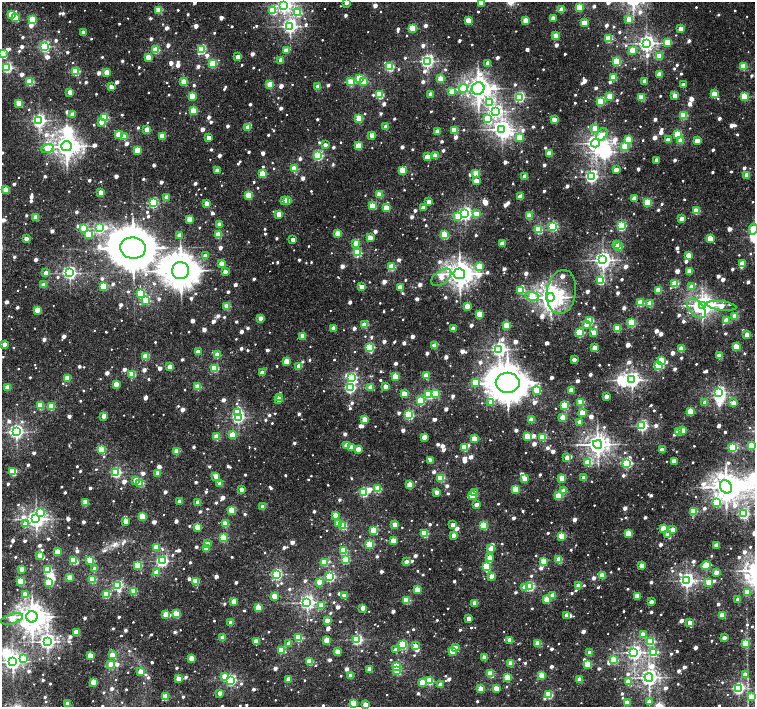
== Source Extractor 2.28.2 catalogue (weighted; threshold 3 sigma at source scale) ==
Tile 7 of 4 x 4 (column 3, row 2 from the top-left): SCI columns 3014-4518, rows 3047-4455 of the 6022 x 6028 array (HDU 1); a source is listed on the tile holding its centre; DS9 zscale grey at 2 x 2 block average (1 PNG px = mean of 2 x 2 image px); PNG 757 x 709 px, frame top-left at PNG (2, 2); each listed source drawn as its Kron ellipse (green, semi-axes under 4 px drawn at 4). Shown black and unused: <1% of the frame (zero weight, under 3 of 5 exposures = <1% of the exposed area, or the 3 px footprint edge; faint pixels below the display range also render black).
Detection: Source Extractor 2.28.2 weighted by HDU 2 'WHT'; one run over the whole footprint, this tile lists its part. Background 0.0162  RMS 0.0019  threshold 0.00867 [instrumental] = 3 sigma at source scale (4.5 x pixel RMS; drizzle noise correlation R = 1.50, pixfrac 1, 0.0396/0.0396 arcsec/px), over >= 5 px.
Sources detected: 1422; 17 inside a brighter object's white glare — neither listed nor drawn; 1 coinciding with a brighter row at this scale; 5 inside a brighter listed object's ellipse — not listed separately; of the other 1399, all 500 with FLUX_AUTO >= 4.92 (the completeness limit of this list) listed and drawn (899 fainter detections not listed), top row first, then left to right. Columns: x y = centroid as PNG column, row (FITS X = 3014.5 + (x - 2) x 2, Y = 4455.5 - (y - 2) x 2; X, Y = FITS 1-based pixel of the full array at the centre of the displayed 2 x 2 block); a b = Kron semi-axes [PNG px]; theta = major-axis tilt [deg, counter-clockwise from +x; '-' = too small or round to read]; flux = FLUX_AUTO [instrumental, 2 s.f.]
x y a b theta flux
347 2 3 2 - 6.1
481 2 3 2 - 11
284 6 4 4 - 110
579 7 3 3 - 21
159 10 3 3 - 19
273 10 3 3 - 21
562 10 3 2 - 8.5
298 13 3 3 - 22
11 14 3 3 - 15
15 18 3 3 - 15
553 18 3 2 - 5.6
32 19 3 3 - 22
629 19 3 2 - 10
468 20 3 2 - 12
526 20 3 2 - 11
584 23 3 3 - 14
290 26 4 4 - 120
413 28 3 3 - 22
681 29 3 2 - 9.4
83 32 2 2 - 5.9
556 36 3 2 - 12
609 39 3 3 - 23
668 42 3 3 - 18
646 43 4 4 - 190
44 47 3 3 - 71
201 49 3 3 - 32
156 50 3 3 - 24
286 50 3 2 - 7.3
632 50 3 2 - 11
2 53 3 2 - 8.1
659 56 3 3 - 14
148 57 2 2 - 7.4
238 57 3 2 - 7.8
281 60 3 2 - 7
427 61 4 3 - 110
616 61 3 3 - 31
488 63 3 2 - 6.9
213 64 4 3 - 26
7 67 3 3 - 59
389 67 3 3 - 42
743 67 3 3 - 21
76 71 3 3 - 30
107 72 3 2 - 10
659 74 3 2 - 10
613 77 3 3 - 13
360 79 3 3 - 32
441 79 3 3 - 15
363 81 3 3 - 11
645 81 3 2 - 5.8
30 82 3 3 - 24
184 82 3 3 - 20
351 82 3 3 - 20
270 84 3 2 - 17
683 85 2 2 - 4.9
111 87 3 2 - 5.3
318 87 3 2 - 10
463 88 4 3 - 12
478 89 6 6 - 450
70 92 2 2 - 7.5
451 92 3 2 - 5.2
431 94 3 2 - 8.1
714 94 3 3 - 13
379 95 3 3 - 31
675 95 3 2 - 6.6
192 96 3 3 - 17
610 96 3 3 - 14
519 97 3 3 - 64
641 97 3 3 - 20
744 97 3 3 - 23
600 101 3 3 - 20
19 103 3 3 - 16
490 103 3 3 - 23
193 111 3 3 - 17
495 111 4 4 - 90
72 114 2 2 - 4.9
683 115 3 3 - 26
104 117 3 3 - 30
359 118 3 3 - 22
488 119 3 3 - 18
554 119 3 2 - 7.1
39 120 3 3 - 110
101 122 3 2 - 6.5
386 127 3 2 - 8.4
248 128 3 2 - 9.3
595 128 3 3 - 7.4
502 129 4 3 - 220
147 130 3 2 - 12
454 130 3 3 - 18
438 131 3 2 - 7.2
602 134 7 5 54 5
677 134 3 3 - 25
119 135 3 3 - 17
372 135 3 2 - 8.7
162 136 3 3 - 13
124 137 3 3 - 13
520 137 3 3 - 14
209 138 3 2 - 8.1
628 139 3 3 - 18
668 140 3 2 - 7.1
681 141 3 3 - 11
697 141 3 2 - 8.6
596 143 4 4 - 210
325 145 2 2 - 5.2
66 146 5 5 - 450
358 146 3 3 - 14
625 146 3 3 - 16
47 149 6 4 23 7.5
137 150 3 3 - 17
549 153 3 3 - 12
318 156 3 3 - 51
435 156 3 2 - 11
427 157 3 2 - 10
656 160 2 2 - 4.9
294 169 3 3 - 21
217 170 2 2 - 5.8
403 170 3 3 - 22
616 170 3 2 - 6.8
476 173 3 3 - 17
262 174 3 3 - 18
747 175 3 3 - 11
591 176 4 3 - 100
525 177 3 2 - 7.8
476 181 3 2 - 7.4
6 190 3 2 - 12
101 192 2 2 - 8.4
249 195 3 3 - 20
379 195 3 3 - 11
167 197 2 2 - 6.6
520 197 3 2 - 8.4
634 198 3 2 - 5.6
284 200 3 2 - 5.1
287 201 3 2 - 13
429 202 2 2 - 5.5
647 202 3 3 - 23
153 203 3 3 - 50
207 204 3 2 - 7.2
372 206 3 3 - 16
386 208 3 3 - 13
423 208 3 2 - 5
696 211 3 3 - 17
279 214 3 2 - 9.5
465 214 4 3 - 110
477 214 3 3 - 9.6
529 216 3 2 - 11
36 217 3 2 - 12
458 217 3 3 - 15
189 219 3 2 - 12
681 219 3 2 - 6.8
219 224 3 2 - 5.5
553 226 3 3 - 47
621 226 3 3 - 49
99 228 3 3 - 46
84 229 3 3 - 24
753 229 5 3 - 21
538 230 3 3 - 30
337 233 3 2 - 10
89 234 3 3 - 15
179 235 2 2 - 5.5
219 235 3 3 - 16
444 235 3 3 - 31
370 238 3 3 - 7.9
710 238 3 3 - 12
26 239 2 2 - 5.7
293 240 2 2 - 5.5
356 243 3 2 - 9.1
502 243 2 2 - 6.3
617 244 3 2 - 8.2
619 247 3 2 - 15
133 248 13 10 -7 1600
357 253 3 3 - 37
688 255 3 2 - 11
205 256 3 2 - 7.5
603 260 4 4 - 200
221 264 3 2 - 8.4
742 264 3 3 - 11
480 266 3 3 - 15
392 267 3 3 - 22
180 271 8 8 - 910
690 271 3 2 - 8.1
225 272 2 2 - 5.5
46 273 3 2 - 7.3
70 273 3 3 - 120
459 274 6 5 - 480
441 277 11 6 36 7.4
600 280 3 3 - 38
675 284 3 3 - 24
44 285 3 2 - 9
103 286 3 3 - 20
362 287 3 2 - 9.9
400 287 3 2 - 8.6
692 287 3 2 - 6.8
521 290 3 3 - 24
658 290 3 3 - 15
561 292 22 14 81 17
141 294 3 3 - 29
532 296 7 4 -8 11
550 297 4 4 - 430
146 301 3 3 - 23
641 303 3 3 - 22
650 304 3 3 - 12
702 305 4 3 - 230
227 306 3 3 - 16
467 306 3 2 - 10
721 306 15 4 -7 7.1
696 308 11 7 -50 13
37 310 3 3 - 12
479 314 3 3 - 16
735 316 3 3 - 11
260 318 2 2 - 5.9
590 321 3 3 - 24
726 321 3 2 - 11
631 323 3 3 - 30
586 324 3 3 - 6.6
365 325 3 2 - 14
507 325 3 3 - 17
333 328 3 2 - 7.6
617 328 3 3 - 20
453 329 2 2 - 8.8
579 332 3 3 - 37
594 332 3 3 - 7.1
747 335 3 2 - 7.9
303 336 3 3 - 14
4 344 2 2 - 6.2
435 346 3 2 - 10
736 347 3 3 - 16
369 348 3 3 - 42
595 348 3 2 - 10
499 349 4 4 - 150
681 349 3 3 - 14
198 352 2 2 - 7.5
217 355 3 3 - 13
720 356 3 2 - 11
145 357 3 3 - 19
574 360 2 2 - 5
661 360 3 3 - 17
286 361 3 3 - 11
299 366 3 2 - 7.3
658 366 3 3 - 29
170 367 3 2 - 11
215 368 4 3 - 29
262 373 2 2 - 7
132 374 3 3 - 17
426 376 3 3 - 16
352 377 3 3 - 53
395 377 3 3 - 16
68 378 3 3 - 13
632 380 4 4 - 160
475 382 3 3 - 15
508 383 12 10 0 1100
116 384 2 2 - 8.6
385 386 3 2 - 5.6
198 387 3 3 - 15
350 387 3 3 - 68
370 387 3 2 - 6.1
8 388 3 3 - 14
537 390 3 3 - 28
571 390 3 2 - 7.5
719 392 4 3 - 73
404 394 3 2 - 10
436 394 3 3 - 17
429 395 3 3 - 33
606 396 2 2 - 5.1
279 397 3 2 - 5.8
278 399 2 2 - 6.3
420 401 3 3 - 25
581 402 3 3 - 14
491 403 3 2 - 7.3
705 403 3 2 - 6.7
733 403 3 2 - 5.2
564 405 3 3 - 30
40 406 3 3 - 23
51 406 3 3 - 18
690 411 3 3 - 19
238 412 3 3 - 25
582 413 3 3 - 13
409 415 4 3 - 45
104 416 2 2 - 7.6
238 417 3 3 - 81
563 418 3 3 - 13
365 419 3 2 - 11
531 420 3 2 - 9.9
580 422 2 2 - 7.4
642 426 3 3 - 75
683 431 3 3 - 9.5
16 432 4 3 - 140
679 432 3 3 - 12
233 435 3 3 - 17
527 436 3 3 - 12
217 437 3 3 - 15
424 437 3 2 - 7.9
543 437 3 3 - 21
474 439 3 3 - 13
598 444 4 4 - 340
346 445 3 2 - 7.5
751 445 3 2 - 13
351 447 3 2 - 8.2
464 448 3 3 - 18
733 448 3 3 - 38
358 449 3 2 - 9.6
101 450 3 3 - 29
662 450 3 2 - 7.1
177 451 3 2 - 11
567 458 2 2 - 6.2
431 460 3 2 - 5.7
674 461 3 2 - 8.1
588 463 3 3 - 19
627 463 3 3 - 56
13 472 3 3 - 26
116 472 3 3 - 61
158 473 3 2 - 8.7
216 476 2 2 - 7.4
441 478 3 3 - 26
562 478 3 2 - 14
584 478 3 2 - 7.9
525 479 3 3 - 12
136 480 3 3 - 8.9
140 483 3 3 - 23
220 484 2 2 - 6.7
410 485 3 3 - 16
726 487 7 5 -58 480
378 489 3 3 - 18
516 489 3 3 - 21
241 490 2 2 - 4.9
564 491 3 2 - 9.2
363 492 3 3 - 48
437 492 2 2 - 5.7
475 493 3 2 - 8.1
473 495 3 3 - 12
559 496 3 3 - 18
180 501 2 2 - 6.4
716 502 3 3 - 22
86 503 3 3 - 14
198 503 3 2 - 7.9
476 505 2 2 - 5.4
263 507 2 2 - 7.3
232 510 3 3 - 20
694 511 3 3 - 24
41 513 4 3 - 18
743 514 3 3 - 64
335 515 2 2 - 7
142 516 3 3 - 21
36 519 4 4 - 240
125 521 2 2 - 7.5
25 524 3 2 - 5.9
225 524 3 3 - 17
339 524 3 3 - 15
395 525 3 2 - 9.5
453 525 2 2 - 5.4
483 525 3 3 - 32
343 526 3 3 - 28
197 527 3 3 - 13
663 528 3 3 - 14
374 530 3 3 - 19
673 530 3 2 - 7
424 534 3 3 - 28
628 534 3 3 - 18
453 535 2 2 - 6.2
668 535 3 2 - 5.6
562 536 3 3 - 22
223 538 3 3 - 26
393 541 3 2 - 10
207 544 3 2 - 6.2
369 544 3 3 - 32
716 545 3 2 - 5.6
156 547 3 3 - 15
206 549 3 2 - 8.7
491 549 3 2 - 7.6
344 550 3 3 - 18
57 552 3 2 - 11
40 555 3 2 - 7.7
490 557 3 3 - 11
73 560 3 3 - 27
90 560 3 3 - 22
346 560 3 3 - 25
559 560 3 3 - 16
162 561 3 3 - 78
544 561 3 3 - 15
324 562 3 3 - 21
406 562 2 2 - 5.6
138 565 3 3 - 27
641 565 3 2 - 6.9
706 566 5 3 - 22
486 567 3 3 - 29
22 569 2 2 - 8.2
95 569 2 2 - 5.3
47 570 3 3 - 21
157 573 3 3 - 10
716 573 3 2 - 6.8
276 574 3 3 - 76
492 576 3 2 - 6.3
602 576 3 3 - 13
70 577 2 2 - 8.5
330 577 3 3 - 60
92 579 3 3 - 30
686 580 4 4 - 150
21 581 3 3 - 22
49 582 3 3 - 26
196 582 4 3 - 14
319 582 3 2 - 9.7
709 582 3 2 - 9.8
117 585 3 3 - 53
530 586 3 3 - 46
579 586 3 2 - 9.1
525 587 3 2 - 5.8
417 590 3 3 - 12
134 591 3 3 - 14
747 592 3 3 - 10
25 594 3 3 - 11
106 594 3 3 - 24
344 595 2 2 - 5.2
553 595 3 2 - 6.8
274 596 3 3 - 12
637 596 3 2 - 11
407 600 3 3 - 22
547 600 3 3 - 15
738 600 2 2 - 5.5
234 601 3 2 - 9.6
307 602 4 3 - 160
651 602 3 2 - 5.4
475 603 3 2 - 9.4
322 606 3 3 - 8.1
258 608 3 3 - 16
363 608 2 2 - 8.1
166 614 3 2 - 11
176 614 3 3 - 21
566 615 2 2 - 5.7
722 615 3 2 - 11
32 617 5 5 - 540
12 619 11 5 17 6.9
469 619 2 2 - 6.9
327 620 2 2 - 7.9
231 623 2 2 - 7.6
690 623 3 3 - 9
77 632 3 2 - 13
643 635 3 3 - 11
223 638 3 2 - 11
298 638 3 3 - 29
724 638 2 2 - 5.2
326 640 3 2 - 9.6
357 640 3 3 - 67
510 640 3 2 - 8.4
47 641 4 4 - 180
650 641 3 3 - 32
256 642 3 3 - 9
289 643 3 2 - 6.1
538 643 3 2 - 14
745 643 3 3 - 27
403 645 3 3 - 35
415 646 3 2 - 5.5
455 647 3 2 - 5.1
281 650 3 3 - 19
395 650 2 2 - 5.8
453 651 3 3 - 21
337 652 3 2 - 9.3
590 652 3 2 - 5.4
634 652 4 4 - 140
653 652 3 3 - 31
112 655 3 2 - 6.2
90 656 3 2 - 10
484 657 2 2 - 6.1
192 658 3 2 - 11
23 659 3 3 - 13
614 660 3 3 - 23
310 661 3 3 - 17
12 662 4 4 - 200
511 663 3 2 - 9.9
111 664 3 2 - 6.5
588 664 3 3 - 15
396 666 3 3 - 19
369 669 3 2 - 5.9
397 670 3 3 - 22
141 671 3 2 - 6.7
490 673 3 3 - 16
542 675 3 3 - 15
745 675 3 2 - 7.3
224 676 3 3 - 6.1
351 676 3 2 - 7.4
649 677 4 4 - 230
507 678 3 3 - 20
179 679 2 2 - 9.5
289 679 3 2 - 10
230 680 3 3 - 81
580 680 3 2 - 11
430 681 3 3 - 26
93 682 3 2 - 12
422 682 3 2 - 9.1
628 682 3 3 - 13
440 684 2 2 - 5.5
496 688 3 2 - 8.5
738 688 4 3 - 88
481 689 3 3 - 14
220 693 2 2 - 6
549 695 3 3 - 24
166 697 3 3 - 17
752 697 3 3 - 11
649 702 2 2 - 4.9
353 703 3 3 - 16
627 703 3 2 - 11
67 704 2 2 - 6
366 705 3 2 - 8.8
Isophote crosses this tile's border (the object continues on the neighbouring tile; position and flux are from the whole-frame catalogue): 6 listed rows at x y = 347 2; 481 2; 284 6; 2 53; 753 229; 366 705